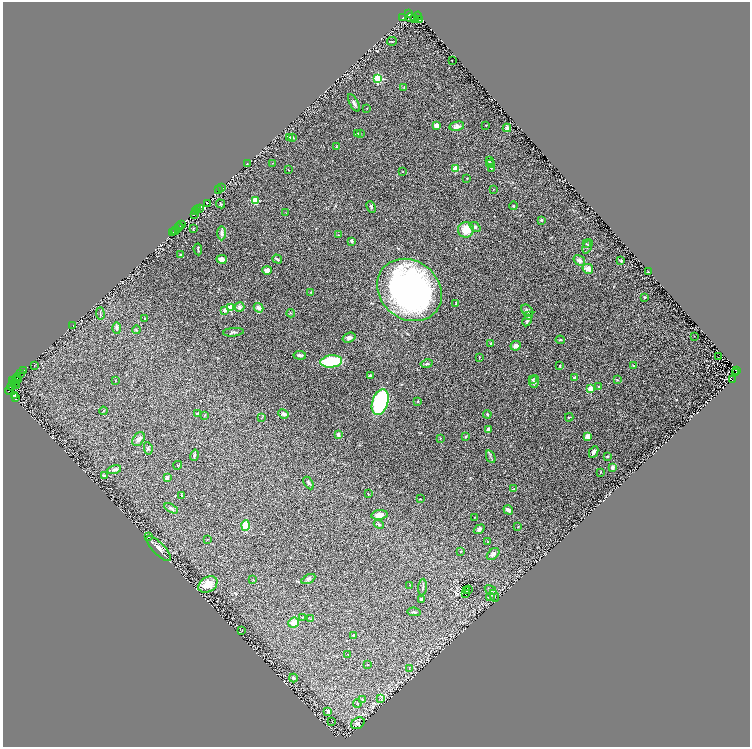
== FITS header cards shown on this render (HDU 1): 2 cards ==
NAXIS1  =                 1495
NAXIS2  =                 1489

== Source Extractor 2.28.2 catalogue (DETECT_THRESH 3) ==
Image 1495 x 1489 px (HDU 1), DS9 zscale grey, zoomed out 1/2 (1 PNG px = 2 x 2 image px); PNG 752 x 749 px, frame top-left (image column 2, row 1489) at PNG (3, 2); each listed source drawn as its Kron ellipse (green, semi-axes under 4 px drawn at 4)
Background 0.13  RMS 0.019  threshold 0.0558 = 3 sigma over >= 5 px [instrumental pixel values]
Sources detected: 239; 46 cannot appear on this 1/2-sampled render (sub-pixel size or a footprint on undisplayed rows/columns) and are neither listed nor drawn; the other 193 listed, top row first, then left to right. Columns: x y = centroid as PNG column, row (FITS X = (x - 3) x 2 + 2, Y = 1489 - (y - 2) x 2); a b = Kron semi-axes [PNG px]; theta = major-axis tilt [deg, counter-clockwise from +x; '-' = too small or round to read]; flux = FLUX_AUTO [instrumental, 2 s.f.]
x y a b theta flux
409 13 4 2 - 560
418 16 4 2 - 400
410 17 5 3 - 180
403 18 3 2 - 130
415 19 3 2 - 310
420 20 3 3 - 320
392 41 5 2 - 3
452 60 2 1 - 1.7
378 79 3 3 - 270
404 87 2 2 - 2.8
354 103 10 3 -62 8.4
367 109 2 2 - 1.5
486 125 2 2 - 2
436 126 3 3 - 23
457 126 7 4 12 12
507 128 4 4 - 8.3
358 134 2 2 - 4.8
360 134 3 2 - 3.1
292 137 3 2 - 13
290 138 3 3 - 2.4
336 146 3 2 - 1.9
489 161 3 2 - 2.9
273 163 2 2 - 1.6
247 164 2 1 - 1
491 164 4 4 - 13
491 168 3 2 - 2.7
456 169 3 3 - 95
288 170 3 1 - 1.2
403 172 3 2 - 2
467 178 3 2 - 2.2
222 187 2 1 - 23
494 189 3 2 - 1.5
218 190 2 2 - 17
255 200 4 3 - 56
208 203 2 1 - 9
220 204 5 3 - 3.5
513 206 4 3 - 3.6
371 207 6 3 -66 4.6
198 209 3 2 - 55
200 209 3 2 - 150
195 211 2 1 - 5.8
286 213 4 2 - 1.7
195 215 4 2 - 39
541 220 4 3 - 5.7
181 225 2 2 - 100
179 227 2 1 - 170
475 227 6 4 -40 9
178 228 2 1 - 310
193 228 4 2 - 2.1
175 230 2 1 - 11
466 230 8 8 - 60
174 231 2 1 - 9.8
173 232 2 1 - 12
222 233 7 4 90 13
339 235 3 2 - 1.5
352 241 3 3 - 8.4
586 244 3 2 - 2.2
587 246 7 3 65 5.2
198 249 6 2 -84 3.9
181 254 3 2 - 3.3
222 259 5 3 - 23
277 259 5 3 - 5.1
579 260 6 4 -34 11
621 261 2 2 - 6.5
588 269 5 4 - 23
267 270 4 4 - 14
649 272 2 2 - 8.7
409 290 34 29 -39 1300
311 292 3 2 - 1.9
645 297 2 2 - 3.7
456 303 4 2 - 2
239 307 5 4 - 12
231 308 3 3 - 120
258 308 5 4 - 16
225 310 4 3 - 13
527 311 7 5 -48 8.7
291 313 4 2 - 2.6
100 314 6 2 -87 3.5
529 316 2 2 - 26
145 318 3 2 - 1.7
527 321 6 3 63 6.6
73 325 2 1 - 1
117 328 6 3 -88 11
136 330 4 3 - 2.9
233 332 10 3 5 6.5
694 336 2 1 - 0.9
349 338 7 5 19 9.5
560 340 4 3 - 4.4
491 343 2 2 - 4.8
516 346 5 4 - 16
300 355 6 3 -5 12
479 357 3 2 - 1.3
719 357 2 1 - 1
331 361 11 6 7 170
427 364 6 3 11 7.7
34 365 2 1 - 0.93
633 365 2 2 - 1.4
560 366 3 2 - 2.9
737 370 2 1 - 6.7
23 371 2 1 - 150
736 372 2 1 - 5.7
20 374 4 2 - 380
370 375 3 2 - 5.2
17 377 4 2 - 550
575 378 4 4 - 6.3
732 379 3 2 - 160
13 380 2 1 - 130
17 380 2 1 - 170
115 380 2 2 - 1.3
532 380 4 3 - 3.1
617 380 4 3 - 3.3
534 382 6 4 72 14
15 383 4 2 - 360
12 386 4 3 - 3.2
16 386 2 1 - 11
599 387 3 2 - 2.4
591 389 2 2 - 97
9 390 4 3 - 550
14 395 3 2 - 17
15 397 3 2 - 120
418 401 3 2 - 3.9
380 402 13 8 71 370
103 411 4 2 - 1.8
198 413 4 2 - 3.6
283 414 5 4 - 9.4
487 414 4 4 - 4.4
205 415 3 2 - 1.8
262 417 3 2 - 1.7
569 417 4 2 - 2.9
488 429 4 3 - 8.8
338 435 3 3 - 11
588 436 3 3 - 25
466 437 3 3 - 4.8
440 438 2 2 - 1.8
139 439 8 5 55 10
148 448 6 3 -80 4.6
594 452 6 4 63 12
194 455 6 3 74 6.4
608 456 3 3 - 3
491 457 6 2 -65 4.9
178 465 4 2 - 2.4
612 467 3 3 - 11
114 470 7 3 12 9.6
601 473 4 1 - 1.5
104 475 3 2 - 6.6
167 478 4 4 - 11
308 483 7 4 -58 5.3
513 489 4 3 - 2.4
368 494 3 2 - 2.2
182 496 3 2 - 2
420 499 3 2 - 1.8
171 508 7 3 -30 6.3
508 510 5 3 - 13
379 515 8 5 7 26
475 517 3 2 - 1.3
379 524 5 3 - 3.9
245 526 5 4 - 55
518 527 3 2 - 1.5
479 529 6 3 36 7.7
149 537 2 2 - 1.3
207 539 3 2 - 1.1
488 542 3 2 - 1.8
159 548 16 5 -46 22
461 551 3 2 - 2.1
493 554 7 5 41 10
308 579 7 4 27 8.7
253 580 3 3 - 2
208 585 10 7 33 49
410 585 2 2 - 1.3
423 587 8 2 86 5.2
468 589 2 1 - 1.6
491 590 6 3 -33 5.9
466 591 2 2 - 5.3
466 594 2 1 - 0.65
494 596 6 2 -64 3.2
490 597 4 3 - 3.7
421 599 2 2 - 3.8
414 612 6 3 -10 4.8
303 617 3 2 - 1.6
311 619 4 3 - 3
294 623 5 5 - 33
242 630 3 2 - 1.3
354 635 3 3 - 3.6
348 655 3 2 - 1.3
367 665 2 2 - 1.5
409 668 3 2 - 2
293 678 4 3 - 7.2
362 699 3 3 - 2.9
381 699 4 2 - 2.9
357 704 4 3 - 3.3
328 711 3 2 - 13
332 722 2 1 - 0.94
358 723 7 5 30 14
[46 sub-pixel or undisplayed-footprint detections neither listed nor drawn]